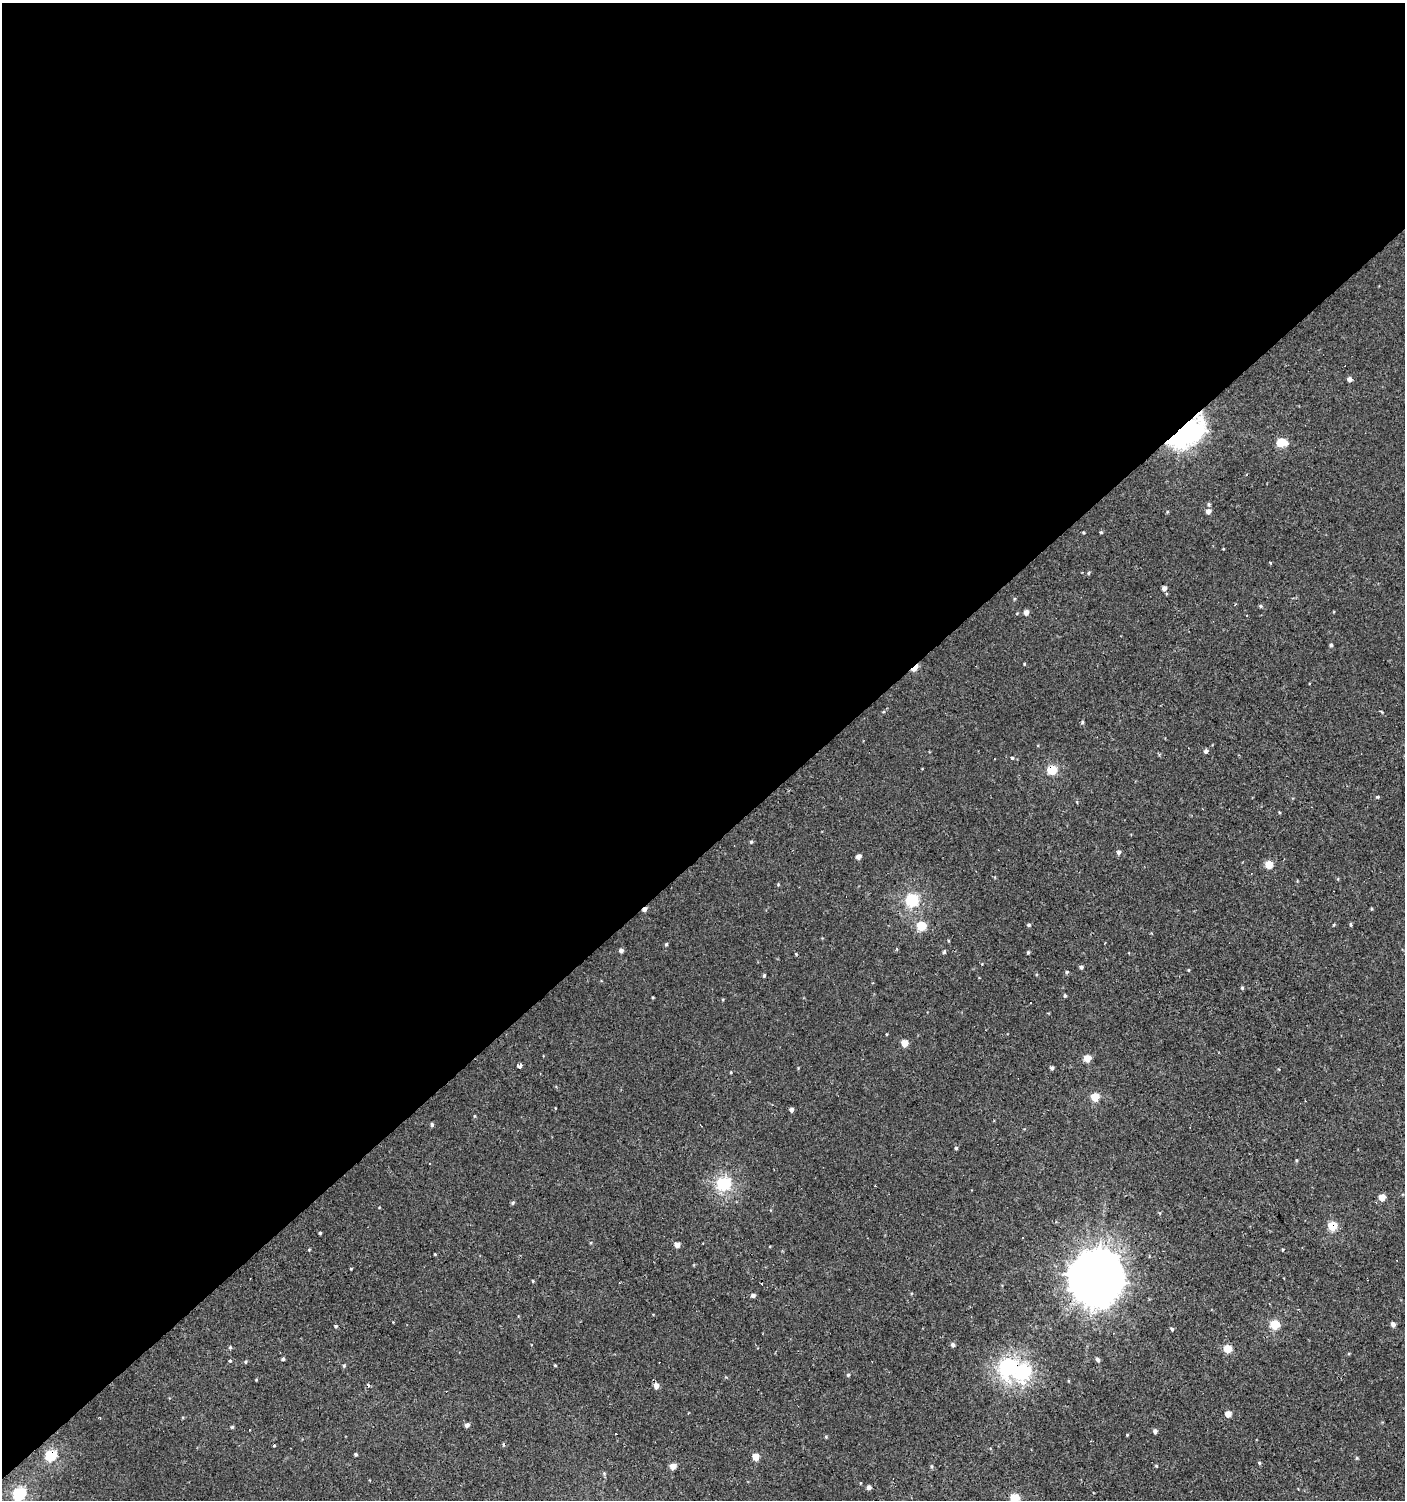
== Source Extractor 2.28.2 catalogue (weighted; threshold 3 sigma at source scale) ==
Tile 2 of 4 x 4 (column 2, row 1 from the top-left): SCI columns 1604-3006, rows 4496-5993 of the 5947 x 5993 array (HDU 1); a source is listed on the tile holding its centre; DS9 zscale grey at full resolution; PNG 1407 x 1502 px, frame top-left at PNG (2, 3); no overlay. Shown black and unused: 57% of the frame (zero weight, under 2 of 3 exposures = <1% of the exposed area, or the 3 px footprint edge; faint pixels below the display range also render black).
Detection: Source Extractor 2.28.2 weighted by HDU 2 'WHT'; one run over the whole footprint, this tile lists its part. Background 7.41e-04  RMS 0.0043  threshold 0.0193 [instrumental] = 3 sigma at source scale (4.5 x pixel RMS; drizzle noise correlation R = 1.50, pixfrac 1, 0.0396/0.0396 arcsec/px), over >= 5 px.
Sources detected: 124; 11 cosmic-ray / hot-pixel residue — not listed; the other 113 listed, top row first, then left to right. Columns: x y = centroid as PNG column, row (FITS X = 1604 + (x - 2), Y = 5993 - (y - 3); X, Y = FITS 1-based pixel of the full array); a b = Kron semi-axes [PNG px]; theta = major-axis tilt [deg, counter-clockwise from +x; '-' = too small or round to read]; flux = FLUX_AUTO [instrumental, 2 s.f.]
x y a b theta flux
1349 379 5 5 - 1.8
1184 430 20 14 40 320
1281 442 7 5 -2 16
1209 504 5 5 - 0.68
1208 511 5 5 - 2.2
1167 512 5 3 - 0.39
1083 532 3 3 - 0.43
1101 532 4 4 - 0.53
1223 549 3 2 - 0.32
1270 563 3 3 - 0.55
1088 573 5 4 - 0.59
1164 588 5 4 - 1.9
1014 599 6 3 72 0.42
1261 606 5 4 - 0.66
1026 612 5 4 - 2.3
1246 615 3 3 - 1.6
1331 645 4 4 - 0.81
1024 664 3 3 - 0.37
915 668 8 4 43 8.2
883 712 5 3 - 0.42
1082 722 5 3 - 0.59
1206 751 5 4 - 1.4
1012 758 4 4 - 0.52
1052 770 5 5 - 22
1377 797 4 4 - 0.73
751 842 4 4 - 0.62
1118 852 5 5 - 1.2
858 857 4 4 - 2.4
1269 864 5 5 - 10
778 884 4 4 - 0.44
912 900 6 6 - 51
645 909 5 4 - 1.9
1029 925 5 4 - 0.71
1334 925 4 3 - 0.43
1351 925 4 3 - 0.84
921 926 5 5 - 19
666 944 4 4 - 0.62
621 950 5 5 - 1.5
944 952 3 3 - 2.5
1028 952 4 4 - 0.59
1081 967 5 4 - 1.1
1189 970 5 3 - 0.39
1067 972 5 4 - 0.62
764 975 5 3 - 0.59
1242 988 4 4 - 0.61
1065 996 5 4 - 0.64
653 997 3 3 - 0.38
723 999 5 3 - 0.42
1031 1003 3 3 - 0.82
904 1043 5 5 - 6.4
1087 1058 5 5 - 7.4
519 1066 5 4 - 4.4
1052 1068 4 4 - 0.99
1095 1097 5 5 - 13
791 1110 4 4 - 1.5
474 1116 5 3 - 0.35
432 1124 5 4 - 0.83
956 1148 4 3 - 0.72
1296 1160 4 3 - 0.4
430 1164 3 3 - 1.8
724 1183 6 6 - 72
1382 1197 5 4 - 6.5
513 1203 5 4 - 0.72
1160 1213 6 3 -70 0.43
1332 1226 5 5 - 19
320 1233 3 3 - 0.47
677 1245 4 4 - 3.5
309 1250 4 4 - 0.39
1283 1250 4 3 - 0.39
435 1254 3 2 - 0.37
351 1269 3 3 - 0.39
1096 1278 18 17 - 2000
533 1281 4 3 - 0.41
762 1284 3 2 - 0.33
753 1295 5 5 - 1.2
1393 1324 4 4 - 2.2
1275 1325 5 5 - 18
336 1326 5 5 - 0.63
1172 1329 5 4 - 0.77
953 1345 5 4 - 1.3
230 1347 5 4 - 0.6
1228 1349 5 5 - 13
283 1359 4 4 - 0.79
1097 1360 5 4 - 1.1
230 1361 3 3 - 15
246 1362 5 4 - 0.53
555 1365 3 3 - 0.4
344 1366 5 4 - 0.62
1007 1368 8 7 - 120
1023 1372 8 7 - 74
848 1375 4 4 - 0.62
256 1380 4 3 - 0.34
1068 1381 5 3 - 0.38
656 1386 6 5 - 2.9
1228 1414 5 5 - 5.1
467 1425 4 4 - 1.8
232 1427 4 4 - 0.59
1155 1431 5 4 - 1.4
1127 1435 4 3 - 0.34
826 1437 4 4 - 0.52
274 1445 3 3 - 0.47
355 1454 3 3 - 0.68
51 1455 6 5 - 40
756 1457 5 5 - 6.7
1357 1458 5 4 - 0.54
1259 1463 5 4 - 0.6
673 1466 5 4 - 5.2
931 1466 7 4 -84 0.65
1156 1466 4 3 - 0.44
604 1473 6 5 - 0.62
869 1487 5 4 - 1.6
19 1494 6 6 - 54
1015 1498 5 5 - 18
Overlapping masked pixels (flux is a lower limit): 9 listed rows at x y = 1184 430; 915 668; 1052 770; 645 909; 1332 1226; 1096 1278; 1007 1368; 1023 1372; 51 1455
Isophote crosses this tile's border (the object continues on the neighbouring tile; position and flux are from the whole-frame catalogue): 2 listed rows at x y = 19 1494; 1015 1498